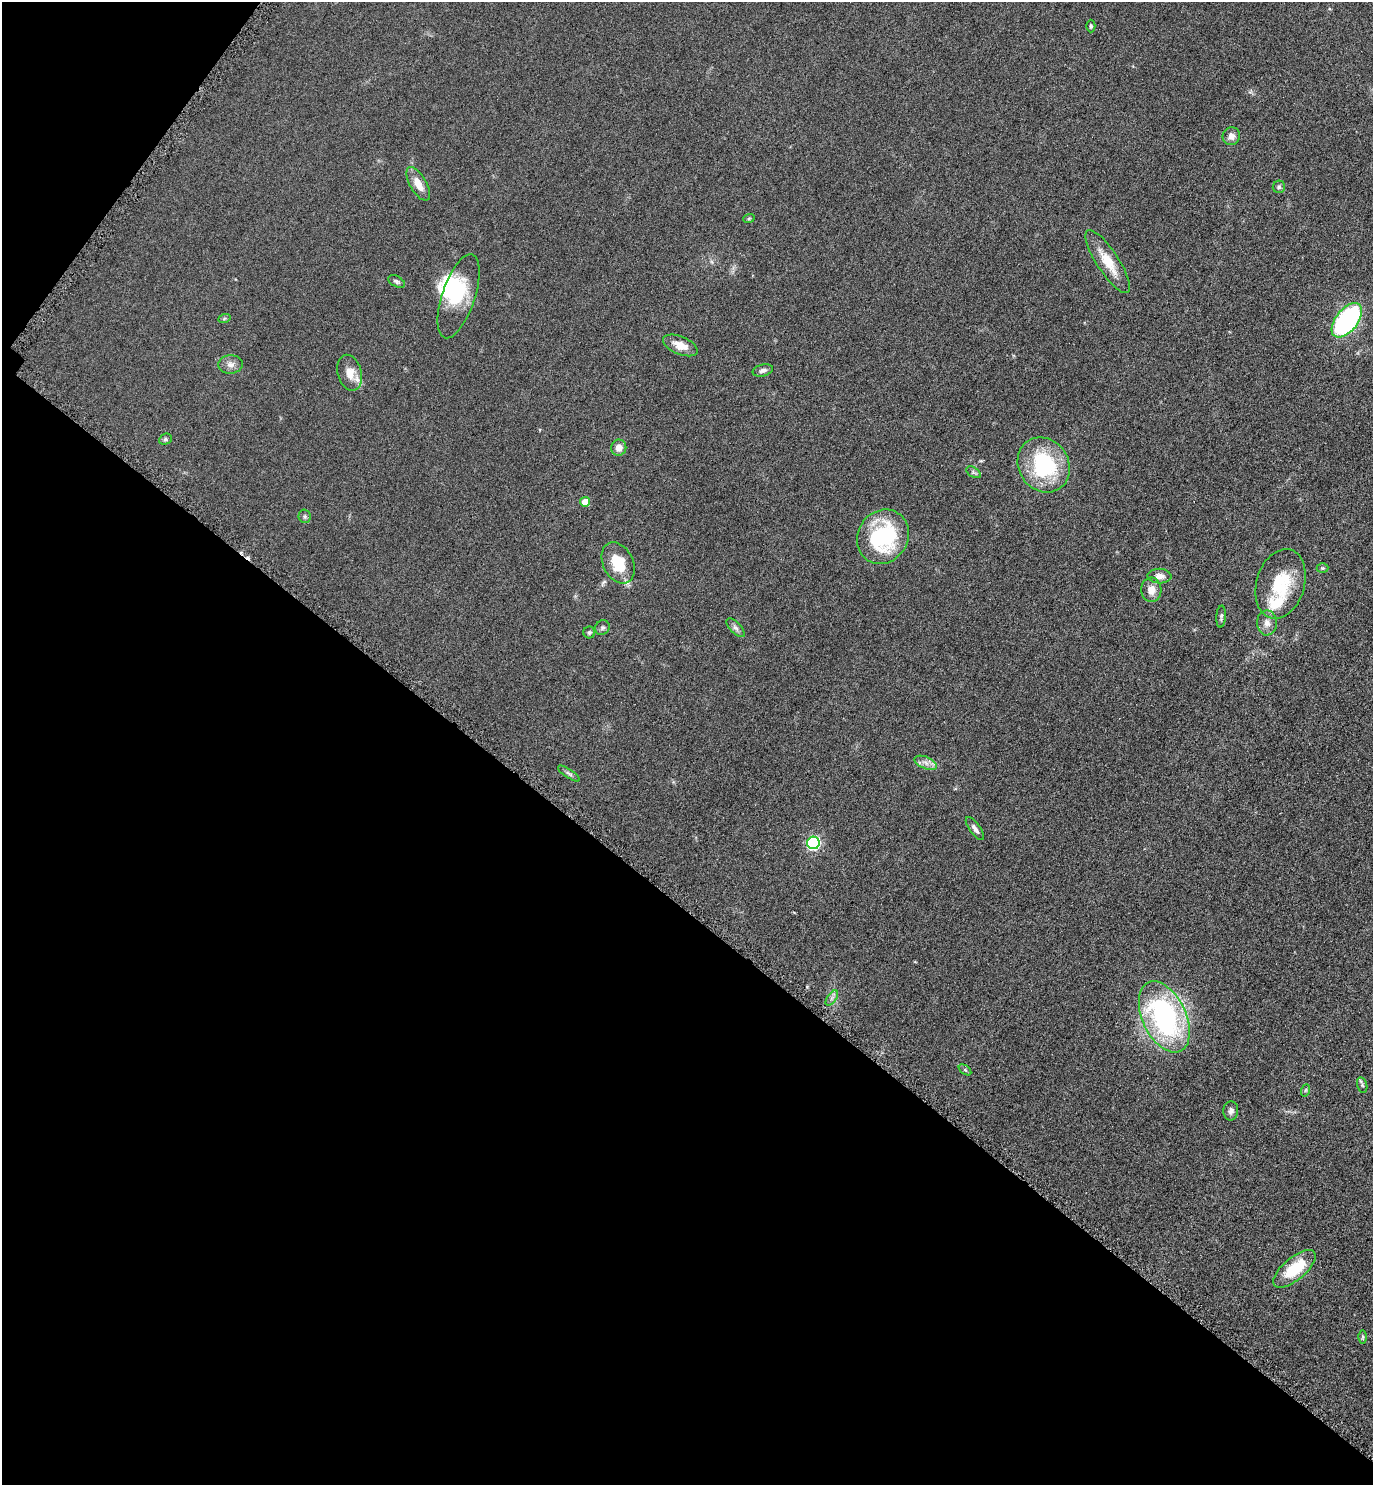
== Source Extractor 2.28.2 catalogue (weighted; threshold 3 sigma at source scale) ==
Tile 9 of 4 x 4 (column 1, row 3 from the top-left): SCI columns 170-1540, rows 1497-2979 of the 5965 x 5960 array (HDU 1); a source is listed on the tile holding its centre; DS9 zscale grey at full resolution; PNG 1375 x 1487 px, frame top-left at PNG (2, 2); each listed source drawn as its Kron ellipse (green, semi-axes under 4 px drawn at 4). Shown black and unused: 41% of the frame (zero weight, under 4 of 8 exposures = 1% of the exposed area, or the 3 px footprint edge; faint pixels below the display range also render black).
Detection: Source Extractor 2.28.2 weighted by HDU 2 'WHT'; one run over the whole footprint, this tile lists its part. Background 0.059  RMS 0.0082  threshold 0.0334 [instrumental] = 3 sigma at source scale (4.09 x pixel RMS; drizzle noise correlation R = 1.36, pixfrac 0.8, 0.05/0.05 arcsec/px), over >= 5 px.
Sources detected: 48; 3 inside a brighter object's white glare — neither listed nor drawn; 2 inside a brighter listed object's ellipse — not listed separately; the other 43 listed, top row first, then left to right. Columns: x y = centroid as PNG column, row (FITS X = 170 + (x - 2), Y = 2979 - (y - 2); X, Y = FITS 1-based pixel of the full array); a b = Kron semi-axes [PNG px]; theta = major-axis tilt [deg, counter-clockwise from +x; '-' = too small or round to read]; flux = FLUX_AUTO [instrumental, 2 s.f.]
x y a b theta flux
1091 26 6 4 -90 1.2
1231 136 9 8 - 4.2
418 184 19 8 -60 9
1279 187 6 6 - 1.6
749 218 6 3 20 0.77
1108 262 37 11 -57 17
396 281 9 5 -27 1.7
459 296 44 16 72 32
224 319 6 4 20 1
1347 320 20 11 51 110
680 345 18 9 -23 9.6
231 364 12 9 4 4.3
763 370 10 5 15 2.6
350 373 18 12 -75 9.6
165 439 6 5 - 1.4
619 448 8 7 - 5.4
1044 465 29 25 -56 65
973 472 8 5 -32 1.7
585 502 5 5 - 13
305 516 7 6 - 1.5
883 537 28 25 57 69
618 563 22 15 -64 21
1323 568 6 5 - 1.1
1159 576 12 7 -1 4.9
1280 584 35 24 73 37
1151 590 12 10 -86 7.2
1221 617 11 4 86 1.7
1267 623 12 10 -89 5.3
602 628 8 7 - 1.8
735 628 12 5 -46 2.5
589 632 6 6 - 1.4
926 763 12 6 -22 4.1
569 774 13 4 -33 1.8
975 829 14 5 -54 3.2
813 843 6 6 - 110
832 998 9 4 53 2.2
1164 1017 38 22 -65 150
965 1070 7 4 -37 1
1362 1085 8 5 -76 1.6
1306 1090 6 4 71 1
1231 1111 9 7 85 3
1294 1269 26 11 40 29
1363 1337 6 4 89 1.2